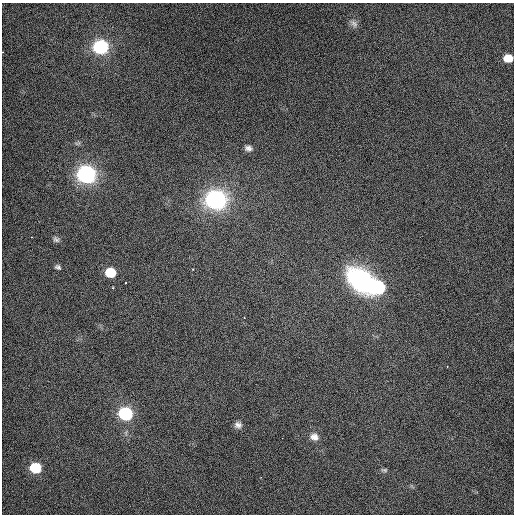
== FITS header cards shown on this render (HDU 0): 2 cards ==
NAXIS1  =                  512 / Axis length
NAXIS2  =                  512 / Axis length

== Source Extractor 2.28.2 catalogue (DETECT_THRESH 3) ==
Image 512 x 512 px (HDU 0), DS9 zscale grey, 1 PNG px = 1 image px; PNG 516 x 516 px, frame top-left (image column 1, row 512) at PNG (2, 3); no overlay
Background 453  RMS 2.3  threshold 6.78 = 3 sigma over >= 5 px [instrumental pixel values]
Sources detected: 21; all 21 listed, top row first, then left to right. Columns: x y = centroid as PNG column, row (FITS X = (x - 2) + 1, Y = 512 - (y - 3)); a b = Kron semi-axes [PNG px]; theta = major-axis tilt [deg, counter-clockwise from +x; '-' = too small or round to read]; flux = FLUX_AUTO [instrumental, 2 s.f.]
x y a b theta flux
354 24 10 7 -51 580
100 47 9 8 - 29000
508 58 8 6 -1 2700
248 148 8 5 -7 560
86 174 9 8 - 78000
216 200 10 8 -5 110000
31 237 3 2 - 200
56 239 9 6 -28 440
58 267 9 6 -23 410
193 269 3 3 - 160
110 272 8 7 - 6800
361 280 28 19 -41 17000
126 283 3 2 - 110
378 287 10 9 - 16000
113 288 3 3 - 170
447 366 2 2 - 130
125 414 8 7 - 27000
238 425 11 10 - 830
314 437 13 11 -16 1400
35 468 8 7 - 9600
384 470 9 5 -1 390
At the frame edge (FLAGS 8, measured only in part): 1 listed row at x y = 508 58